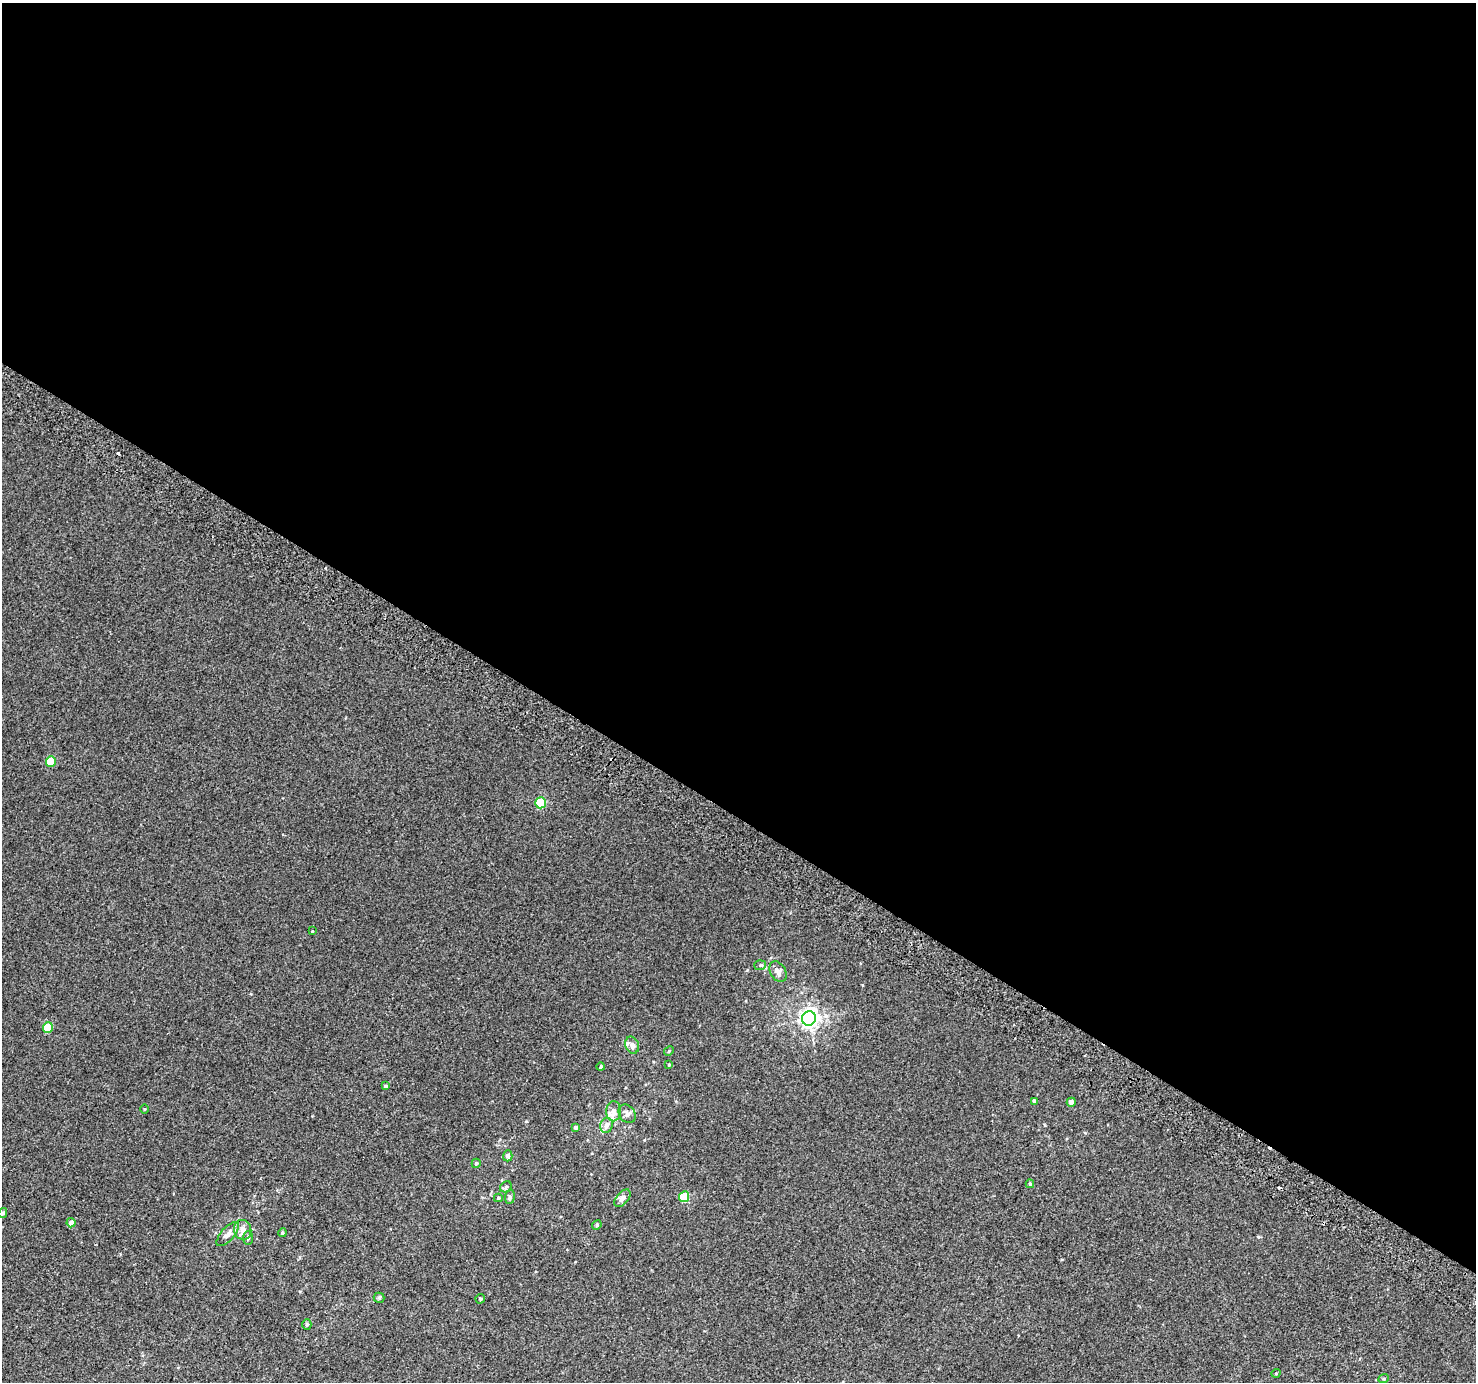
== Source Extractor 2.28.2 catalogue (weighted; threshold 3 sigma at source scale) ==
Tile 3 of 4 x 4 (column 3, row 1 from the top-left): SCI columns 2978-4451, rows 4433-5812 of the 5950 x 6035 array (HDU 1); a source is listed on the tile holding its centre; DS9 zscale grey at full resolution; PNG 1478 x 1384 px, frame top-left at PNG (2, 3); each listed source drawn as its Kron ellipse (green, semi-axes under 4 px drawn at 4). Shown black and unused: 59% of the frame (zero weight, under 2 of 3 exposures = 2% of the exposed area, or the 3 px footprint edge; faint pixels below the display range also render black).
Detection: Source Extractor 2.28.2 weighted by HDU 2 'WHT'; one run over the whole footprint, this tile lists its part. Background 0.00299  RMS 0.0073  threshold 0.0329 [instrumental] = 3 sigma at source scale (4.5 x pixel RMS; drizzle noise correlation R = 1.50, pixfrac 1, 0.0396/0.0396 arcsec/px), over >= 5 px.
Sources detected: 46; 3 cosmic-ray / hot-pixel residue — neither listed nor drawn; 4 inside a brighter listed object's ellipse — not listed separately; the other 39 listed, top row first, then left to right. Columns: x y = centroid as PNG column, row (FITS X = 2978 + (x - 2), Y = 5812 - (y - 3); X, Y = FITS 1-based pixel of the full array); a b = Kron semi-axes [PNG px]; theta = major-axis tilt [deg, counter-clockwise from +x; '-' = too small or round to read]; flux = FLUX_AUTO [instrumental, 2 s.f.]
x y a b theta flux
51 761 5 5 - 18
540 803 6 5 - 40
312 931 3 3 - 3.7
760 965 6 5 - 1.3
778 972 11 7 -60 5.1
809 1019 7 6 - 320
48 1027 5 5 - 20
632 1045 9 6 -68 3.4
669 1051 5 4 - 0.82
669 1064 4 3 - 0.6
601 1067 4 4 - 0.98
385 1086 4 4 - 1.3
1034 1101 4 3 - 1.4
1071 1102 4 4 - 3.6
144 1109 4 3 - 0.62
613 1111 10 7 -89 3.5
627 1114 10 7 -56 3.7
606 1125 7 6 - 3.3
576 1127 4 4 - 1.9
508 1156 5 4 - 2
476 1163 5 4 - 1.1
1030 1184 4 3 - 1
506 1187 6 5 - 1.3
510 1197 7 5 82 1.6
684 1197 5 5 - 29
498 1198 4 4 - 0.87
622 1198 10 6 50 3.3
3 1213 5 4 - 1.4
71 1223 5 4 - 3.8
597 1225 5 4 - 0.83
243 1230 10 8 -74 4.6
282 1233 4 3 - 0.7
228 1234 15 6 49 4.4
248 1238 7 5 90 1.4
379 1298 5 5 - 0.97
480 1299 5 4 - 1.1
307 1325 5 4 - 1.3
1276 1373 4 3 - 0.57
1384 1378 5 3 - 0.69
Isophote crosses this tile's border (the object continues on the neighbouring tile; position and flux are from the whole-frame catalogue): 1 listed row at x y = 3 1213